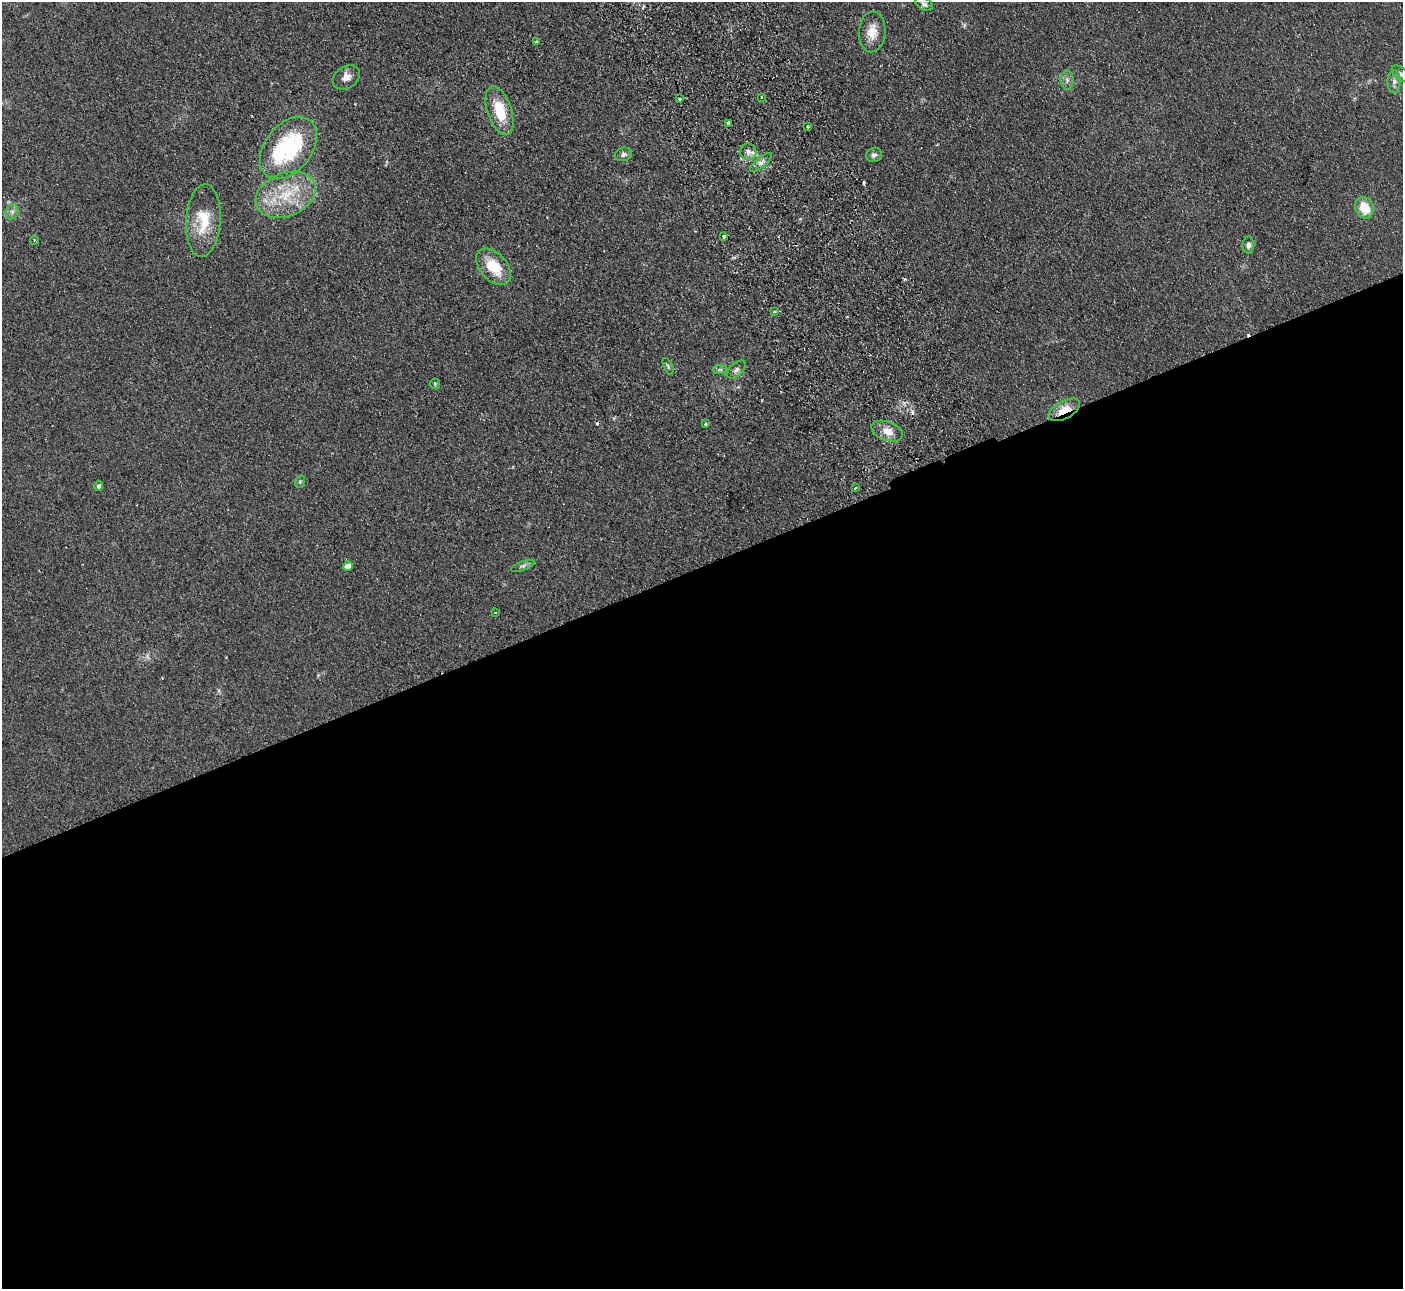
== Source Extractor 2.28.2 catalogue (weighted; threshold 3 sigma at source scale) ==
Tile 15 of 4 x 4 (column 3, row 4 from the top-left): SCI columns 2856-4256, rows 183-1469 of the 5710 x 5643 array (HDU 1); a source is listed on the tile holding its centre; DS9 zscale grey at full resolution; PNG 1405 x 1291 px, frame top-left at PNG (2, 2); each listed source drawn as its Kron ellipse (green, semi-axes under 4 px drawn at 4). Shown black and unused: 56% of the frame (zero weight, under 2 of 3 exposures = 3% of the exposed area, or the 3 px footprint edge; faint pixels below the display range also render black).
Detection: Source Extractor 2.28.2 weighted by HDU 2 'WHT'; one run over the whole footprint, this tile lists its part. Background 0.0981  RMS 0.01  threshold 0.0467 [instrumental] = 3 sigma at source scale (4.5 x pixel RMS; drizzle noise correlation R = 1.50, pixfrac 1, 0.05/0.05 arcsec/px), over >= 5 px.
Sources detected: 46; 5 cosmic-ray / hot-pixel residue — neither listed nor drawn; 2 inside a brighter listed object's ellipse — not listed separately; the other 39 listed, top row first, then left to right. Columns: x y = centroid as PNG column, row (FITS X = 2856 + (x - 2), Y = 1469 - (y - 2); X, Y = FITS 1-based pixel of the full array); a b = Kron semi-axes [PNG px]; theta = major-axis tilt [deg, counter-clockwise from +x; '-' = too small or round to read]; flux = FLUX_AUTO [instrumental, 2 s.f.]
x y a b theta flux
924 4 9 6 -29 3
872 32 20 13 86 16
536 42 4 3 - 1.3
1401 74 11 6 -41 3.5
346 77 15 11 31 7.8
1067 80 9 6 -89 3.6
1394 82 11 6 89 4.7
761 97 3 2 - 1.6
679 99 3 3 - 3.8
499 111 25 12 -72 34
729 123 3 3 - 13
808 127 3 2 - 0.98
288 148 35 23 51 98
748 152 8 8 - 5.2
623 154 8 6 16 3.6
874 155 8 7 - 3.9
761 162 13 5 40 4.4
286 195 31 21 22 49
1364 208 11 9 -67 21
12 212 8 6 68 3.4
203 221 36 17 86 35
723 236 3 3 - 2.4
34 240 5 3 - 0.91
1248 245 8 6 90 3.9
494 267 21 13 -48 30
774 312 3 2 - 1.9
668 366 9 4 -65 1.7
720 370 7 4 -1 2.4
736 370 11 6 45 3.9
435 384 5 5 - 1.4
1064 410 17 9 28 16
705 424 3 3 - 2.5
887 431 16 9 -20 12
300 482 6 5 - 1.7
99 486 4 4 - 3.7
855 488 3 2 - 1.6
348 566 5 4 - 11
523 566 12 4 20 2.8
496 613 3 2 - 1.3
Overlapping masked pixels (flux is a lower limit): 1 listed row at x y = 1064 410
Isophote crosses this tile's border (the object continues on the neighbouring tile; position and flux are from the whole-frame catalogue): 1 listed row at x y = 1401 74